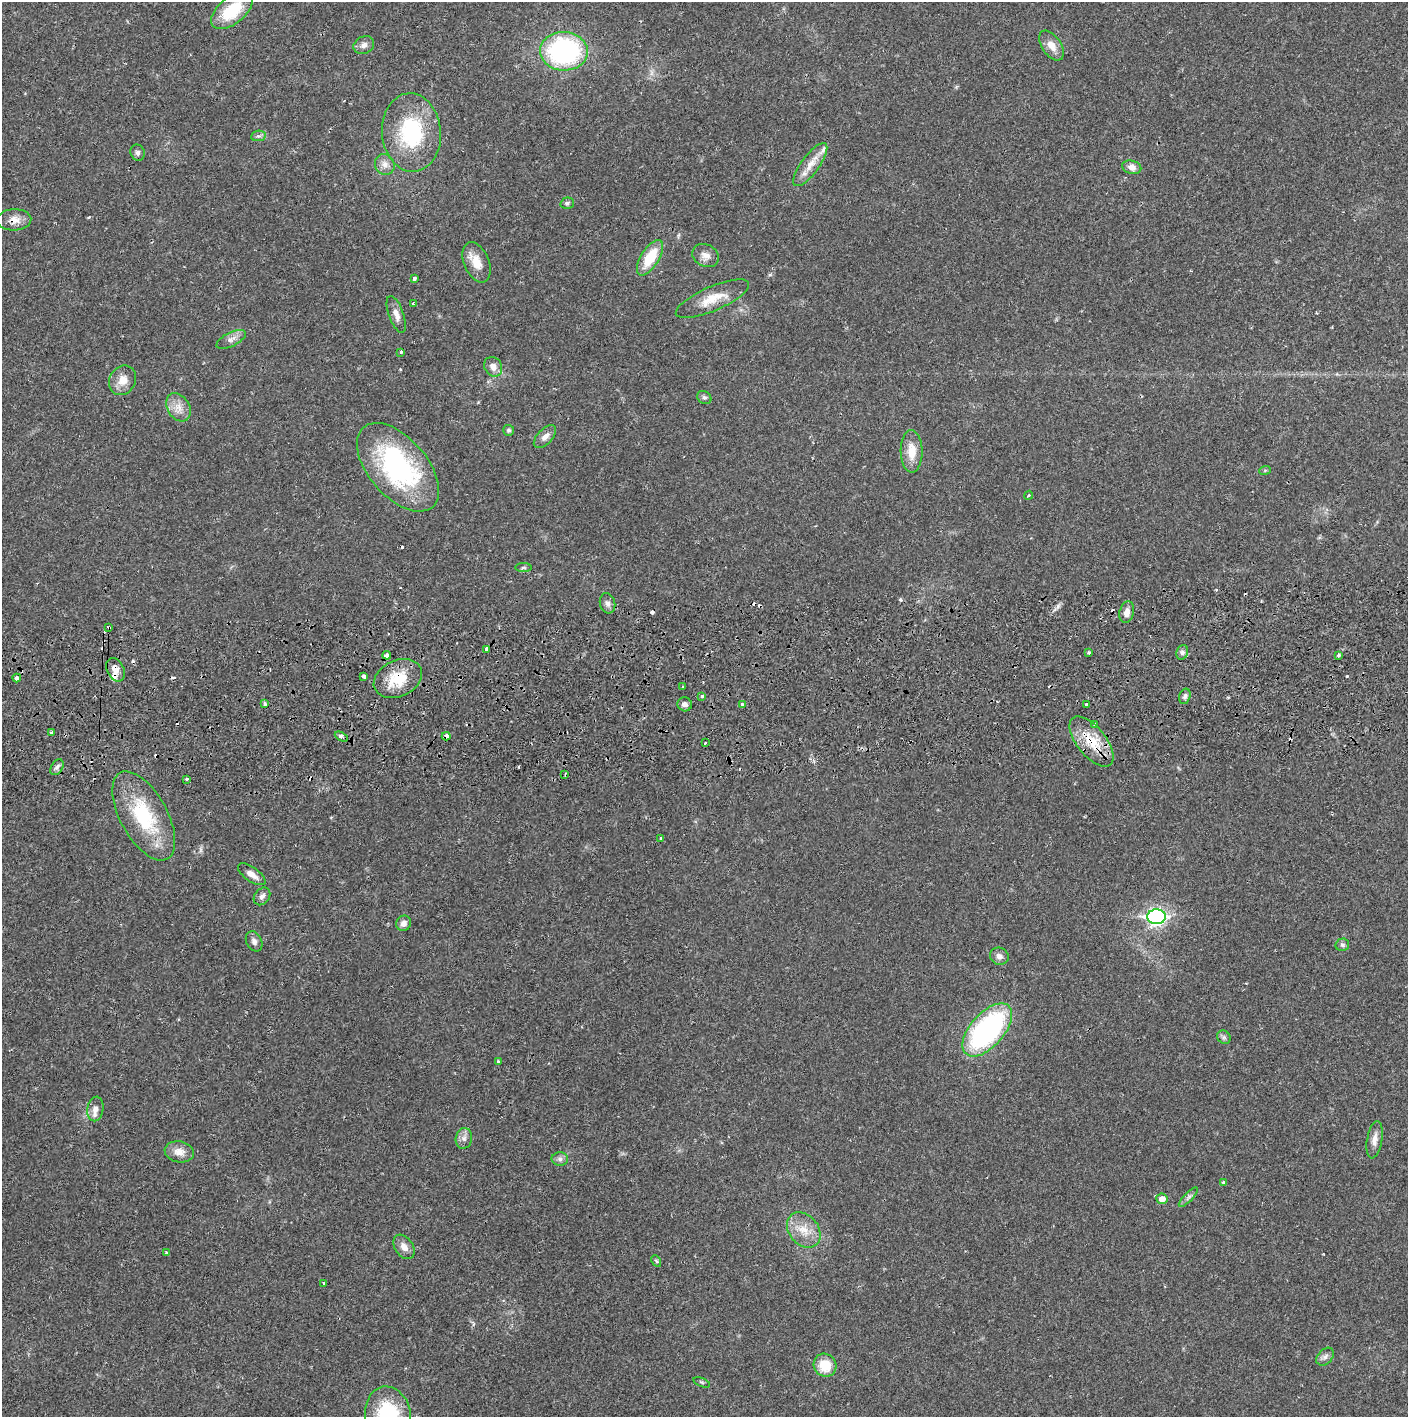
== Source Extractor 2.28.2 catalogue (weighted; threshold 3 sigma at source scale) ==
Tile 5 of 3 x 3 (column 2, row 2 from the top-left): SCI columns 1409-2814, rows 1470-2884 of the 4226 x 4357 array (HDU 1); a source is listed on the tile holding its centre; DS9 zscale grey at full resolution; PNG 1410 x 1419 px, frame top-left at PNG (2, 2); each listed source drawn as its Kron ellipse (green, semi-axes under 4 px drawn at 4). Shown black and unused: <1% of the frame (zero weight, under 2 of 3 exposures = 3% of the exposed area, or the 3 px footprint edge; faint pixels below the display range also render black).
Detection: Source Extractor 2.28.2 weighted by HDU 2 'WHT'; one run over the whole footprint, this tile lists its part. Background 0.0213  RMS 0.0035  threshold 0.0156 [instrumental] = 3 sigma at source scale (4.5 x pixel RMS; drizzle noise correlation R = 1.50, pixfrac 1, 0.05/0.05 arcsec/px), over >= 5 px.
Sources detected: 110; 1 inside a brighter object's white glare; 18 cosmic-ray / hot-pixel residue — neither listed nor drawn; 2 inside a brighter listed object's ellipse — not listed separately; the other 89 listed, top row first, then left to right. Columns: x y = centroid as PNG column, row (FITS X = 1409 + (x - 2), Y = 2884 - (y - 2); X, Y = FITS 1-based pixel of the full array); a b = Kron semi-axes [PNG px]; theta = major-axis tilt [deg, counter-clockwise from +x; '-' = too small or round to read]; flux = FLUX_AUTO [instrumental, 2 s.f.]
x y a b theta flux
232 11 24 13 39 15
364 45 11 8 28 1.7
1051 46 17 9 -55 3.5
564 51 24 19 -2 61
411 132 39 29 -85 30
258 136 7 5 9 0.83
138 153 8 7 - 1
385 164 10 9 - 2.4
810 165 26 9 54 4.8
1132 167 10 6 -15 1.9
567 203 7 5 15 0.71
14 220 17 10 3 3.2
706 256 14 11 -27 2.6
650 258 20 9 58 11
477 262 21 12 -67 5.4
414 278 4 3 - 3.2
712 299 39 12 23 7.8
413 303 3 3 - 0.92
396 314 19 7 -70 2.5
231 339 16 6 26 1.9
401 352 3 3 - 1.3
493 367 10 8 -58 2.3
123 380 15 13 58 3.9
704 398 7 6 - 0.86
178 407 15 11 -57 3.6
509 430 5 5 - 0.62
545 437 14 7 47 2.1
912 451 21 11 -89 5.8
398 467 53 29 -49 55
1265 470 6 3 19 0.42
1029 495 5 3 - 0.39
523 568 8 4 0 0.56
607 603 10 7 -77 1.3
1127 612 11 7 76 2.4
109 627 3 3 - 1.5
486 650 4 3 - 2.5
1089 652 3 3 - 0.64
1182 652 7 5 70 0.98
387 655 4 4 - 5.2
1338 655 3 3 - 1.2
115 670 12 8 -65 2.9
364 676 4 3 - 2.2
17 678 4 4 - 2
398 679 25 18 25 11
682 687 3 3 - 0.82
702 696 3 3 - 1.2
1185 696 8 5 75 1
264 704 3 3 - 1.3
685 704 7 7 - 1.4
742 704 3 3 - 1.4
1086 704 4 3 - 3.2
1095 725 4 3 - 0.75
51 732 3 3 - 0.45
446 736 4 3 - 2.2
341 737 7 4 -29 1.6
1092 742 30 14 -51 10
705 743 3 2 - 0.86
57 767 9 5 59 1.1
565 774 3 2 - 0.74
187 779 3 3 - 2.1
144 816 49 23 -61 25
661 838 4 3 - 0.31
252 874 16 7 -35 2.5
262 896 10 7 53 1.3
1157 917 9 7 3 110
404 923 8 7 - 1.7
254 941 10 7 -63 1.3
1342 945 7 6 - 0.84
999 956 9 8 - 1.7
987 1030 32 17 48 61
1224 1037 7 6 - 0.83
498 1061 4 3 - 0.39
95 1109 12 8 80 2.4
464 1138 10 8 80 1.7
1375 1140 19 7 80 2.5
179 1152 15 10 -11 3.5
560 1159 8 7 - 1.1
1223 1182 3 3 - 0.94
1188 1197 13 3 45 0.95
1162 1199 6 5 - 2.3
804 1230 19 14 -50 6.2
404 1247 13 9 -56 2.4
166 1253 4 3 - 0.44
656 1261 6 4 -60 0.48
323 1283 3 2 - 0.32
1325 1357 10 7 47 1.4
825 1365 12 11 - 7.4
702 1382 9 3 -21 0.41
388 1415 29 23 -80 25
Overlapping masked pixels (flux is a lower limit): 8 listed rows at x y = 14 220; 109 627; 486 650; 115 670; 17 678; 398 679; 446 736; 1092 742
Isophote crosses this tile's border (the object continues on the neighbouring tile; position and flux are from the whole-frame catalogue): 2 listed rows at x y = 232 11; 388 1415